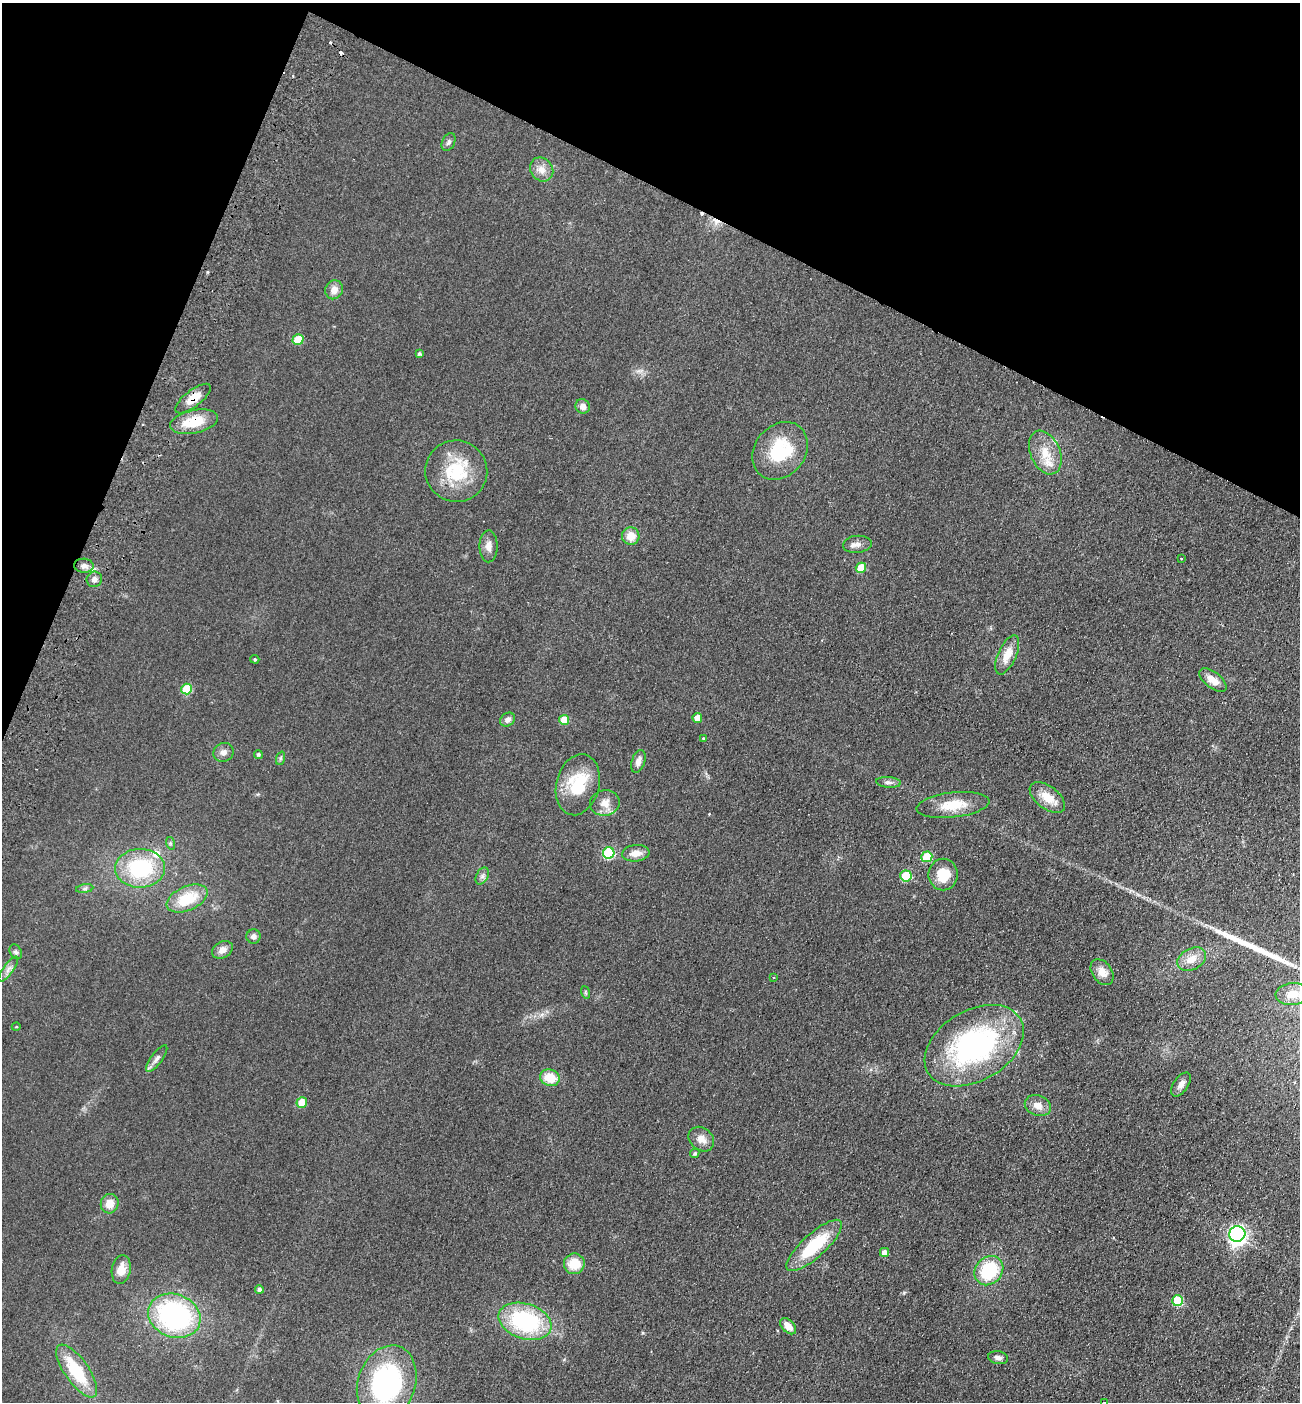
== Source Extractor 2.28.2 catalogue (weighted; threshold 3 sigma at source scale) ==
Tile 2 of 4 x 4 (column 2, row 1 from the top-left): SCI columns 1495-2792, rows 4225-5624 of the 5718 x 5651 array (HDU 1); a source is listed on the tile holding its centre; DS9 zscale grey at full resolution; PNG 1302 x 1404 px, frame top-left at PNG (2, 3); each listed source drawn as its Kron ellipse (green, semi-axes under 4 px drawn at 4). Shown black and unused: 21% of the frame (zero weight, under 2 of 3 exposures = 3% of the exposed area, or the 3 px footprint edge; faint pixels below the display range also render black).
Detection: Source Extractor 2.28.2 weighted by HDU 2 'WHT'; one run over the whole footprint, this tile lists its part. Background 0.0766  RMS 0.0099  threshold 0.0447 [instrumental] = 3 sigma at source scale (4.5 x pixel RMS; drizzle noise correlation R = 1.50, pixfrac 1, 0.05/0.05 arcsec/px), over >= 5 px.
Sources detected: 88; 1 inside a brighter object's white glare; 4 cosmic-ray / hot-pixel residue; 1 long thin detection or spike segment (spike, bleed or trail) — neither listed nor drawn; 3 inside a brighter listed object's ellipse — not listed separately; the other 79 listed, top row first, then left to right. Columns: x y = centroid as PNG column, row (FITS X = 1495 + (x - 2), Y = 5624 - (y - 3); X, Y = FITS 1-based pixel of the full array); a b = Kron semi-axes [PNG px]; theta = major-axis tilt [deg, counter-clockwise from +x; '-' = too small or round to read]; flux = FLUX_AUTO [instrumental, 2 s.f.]
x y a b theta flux
449 142 9 6 65 2.7
542 169 13 11 -50 8.2
334 290 9 8 - 7.7
298 339 6 5 - 23
419 353 4 4 - 1.9
193 399 21 8 38 12
583 406 7 7 - 5.8
194 422 24 11 12 28
780 451 31 25 51 54
1045 453 23 14 -66 20
456 471 31 30 - 51
631 536 8 8 - 12
857 544 14 8 6 6
488 546 16 9 90 6.8
1181 559 3 3 - 3.2
84 566 9 7 -6 5.1
861 568 5 5 - 24
94 579 8 7 - 4.1
1007 655 21 9 66 13
255 659 4 3 - 1.1
1213 680 16 8 -37 9.6
187 689 5 5 - 42
697 718 5 5 - 10
508 720 8 6 38 3.9
564 720 5 5 - 22
704 738 3 2 - 0.8
223 752 10 9 - 5
258 754 4 4 - 1.8
281 758 7 4 71 1.7
638 761 12 6 71 5.5
888 782 12 5 -5 3.3
578 785 31 21 76 45
1047 798 20 11 -38 16
605 803 15 12 10 9.9
953 805 37 12 7 25
170 843 6 4 -72 1.3
609 853 6 5 - 71
636 853 14 8 7 9.2
927 857 5 5 - 33
140 868 25 19 1 74
943 875 16 14 -90 21
482 876 9 6 61 3.1
906 876 5 5 - 35
85 889 9 4 9 2.2
187 899 21 12 24 35
254 936 7 7 - 3.9
222 950 11 8 32 6.7
16 952 8 5 -60 2.6
1192 959 15 10 29 12
8 969 15 5 54 4.3
1102 972 14 9 -55 8.9
774 978 3 2 - 0.87
585 992 6 4 -71 1.2
1292 994 16 11 5 13
16 1027 4 3 - 0.66
974 1046 53 35 30 200
157 1058 16 5 54 4.5
550 1078 10 8 -18 20
1181 1084 14 7 55 5.7
302 1102 5 5 - 18
1038 1106 13 10 -21 8.2
701 1139 14 11 -40 8.3
695 1153 5 4 - 1.7
110 1204 10 9 - 11
1237 1234 8 7 - 220
814 1245 36 11 42 51
885 1252 4 4 - 7
574 1264 10 10 - 21
121 1269 14 9 81 12
989 1271 16 13 47 55
259 1289 4 4 - 2.8
1178 1301 5 5 - 50
174 1316 27 21 -20 160
525 1321 27 17 -18 100
788 1326 9 6 -47 9.2
998 1358 10 6 -10 4.1
77 1371 31 12 -55 41
387 1383 38 28 71 150
1104 1402 2 2 - 0.77
Overlapping masked pixels (flux is a lower limit): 2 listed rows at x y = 193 399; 194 422
Isophote crosses this tile's border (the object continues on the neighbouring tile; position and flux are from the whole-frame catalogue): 2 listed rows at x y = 387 1383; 1104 1402